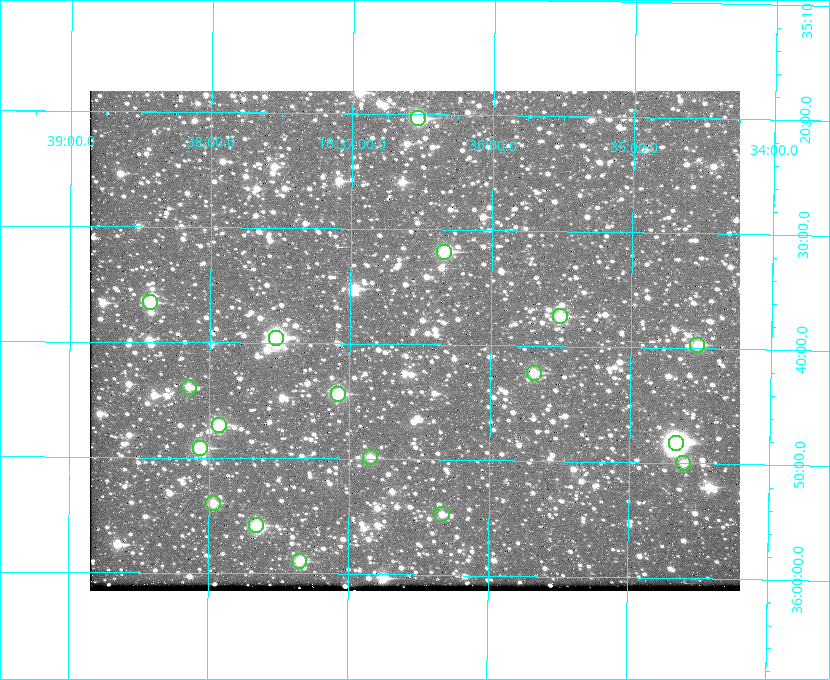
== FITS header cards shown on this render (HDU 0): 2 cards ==
NAXIS1  =                  650 / Width of table row in bytes
NAXIS2  =                  500 / Number of rows in table

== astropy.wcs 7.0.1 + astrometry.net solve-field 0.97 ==
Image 650 x 500 px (HDU 0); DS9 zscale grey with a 90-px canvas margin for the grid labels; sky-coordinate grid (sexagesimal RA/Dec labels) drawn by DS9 from the SOLVED WCS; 18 Tycho-2 reference stars matched to detected sources circled (green)
Header WCS: none
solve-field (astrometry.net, Tycho-2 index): SOLVED blind (the file carries no WCS)
Solved WCS: RA---TAN-SIP/DEC--TAN-SIP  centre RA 18:36:32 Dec +35:40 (279.14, +35.66 deg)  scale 5.21 arcsec/px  FOV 56.5' x 43.4'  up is +179 deg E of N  parity flipped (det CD > 0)
(file carries no celestial WCS; the grid is the blind solution)
Tycho-2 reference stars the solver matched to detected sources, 18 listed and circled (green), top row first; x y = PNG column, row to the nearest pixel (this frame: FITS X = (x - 90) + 1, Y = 500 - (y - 91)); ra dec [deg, ICRS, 3 dp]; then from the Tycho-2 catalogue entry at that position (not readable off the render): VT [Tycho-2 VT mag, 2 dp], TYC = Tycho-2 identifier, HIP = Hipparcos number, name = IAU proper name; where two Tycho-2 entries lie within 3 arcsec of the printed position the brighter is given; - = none
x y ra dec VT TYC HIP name
418 118 279.134 +35.339 9.91 2645-980-1 - -
444 252 279.085 +35.532 9.84 2645-710-1 - -
150 302 279.606 +35.610 10.50 2645-565-1 - -
560 316 278.877 +35.623 10.37 2632-1282-1 - -
276 338 279.382 +35.660 8.88 2649-136-1 91311 -
697 345 278.632 +35.662 10.68 2636-195-1 - -
534 373 278.922 +35.705 10.37 2636-96-1 - -
189 387 279.537 +35.731 11.00 2649-31-1 - -
338 394 279.271 +35.739 10.27 2649-22-1 - -
219 425 279.483 +35.786 9.96 2649-1276-1 - -
676 443 278.667 +35.805 7.78 2636-68-1 91080 -
200 448 279.516 +35.819 10.07 2649-1464-1 - -
370 457 279.212 +35.831 10.99 2649-1529-1 - -
683 463 278.654 +35.833 11.29 2636-133-1 - -
213 503 279.492 +35.899 10.86 2649-1492-1 - -
442 514 279.083 +35.912 11.42 2649-1448-1 - -
256 525 279.414 +35.931 10.32 2649-1381-1 - -
299 561 279.337 +35.982 10.50 2649-1232-1 - -